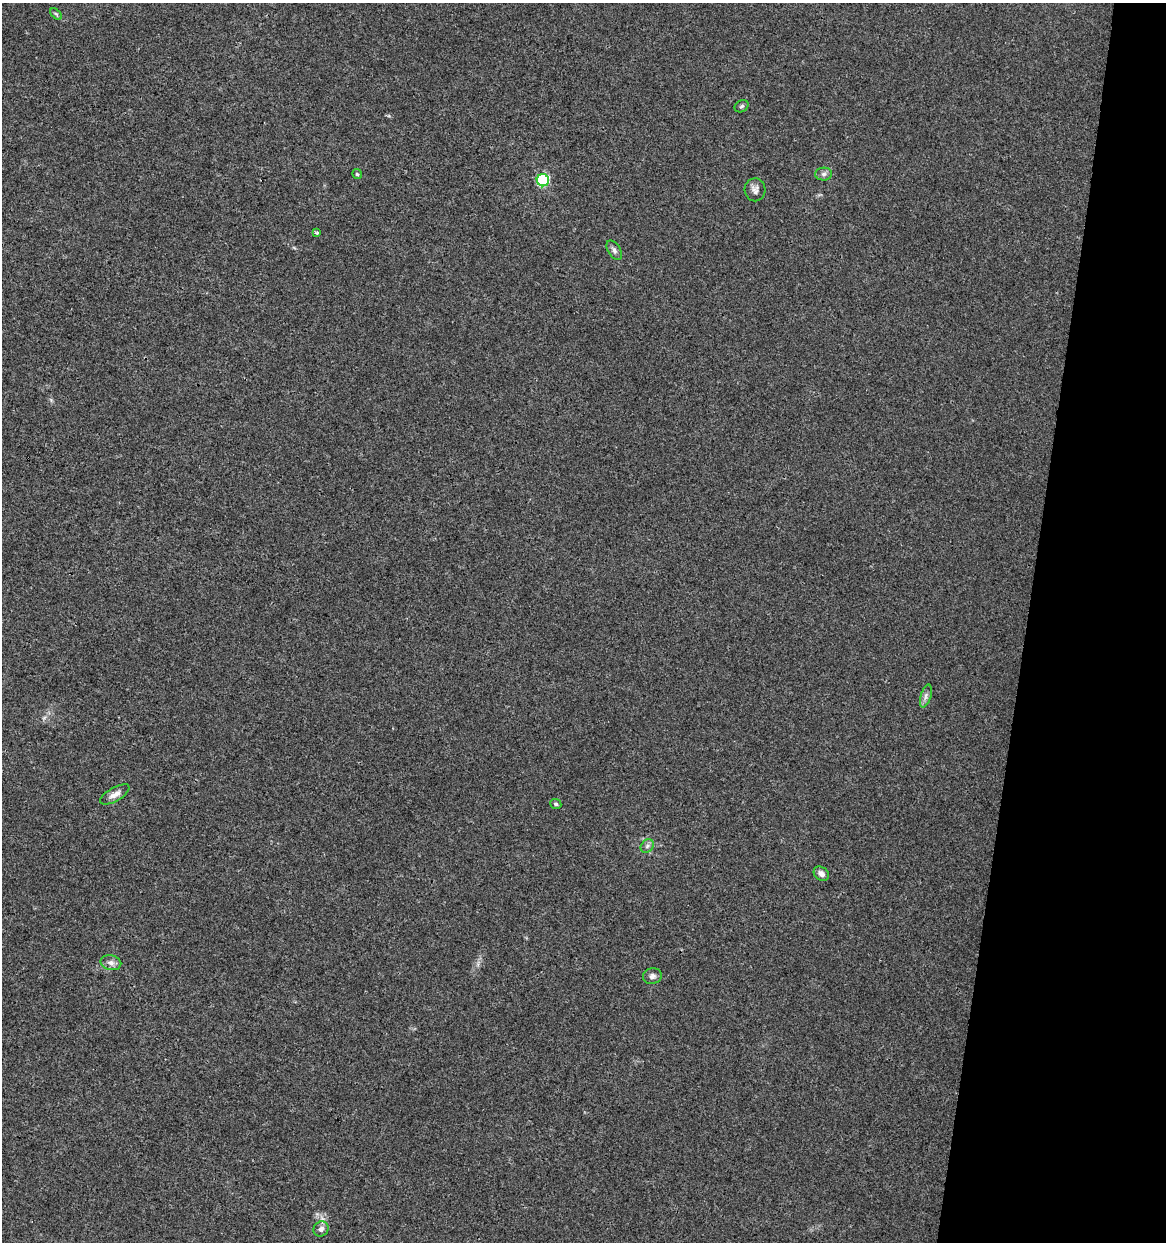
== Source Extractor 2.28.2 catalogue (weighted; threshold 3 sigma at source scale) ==
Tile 8 of 4 x 4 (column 4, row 2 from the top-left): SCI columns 3713-4876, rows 2484-3723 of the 5159 x 4962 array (HDU 1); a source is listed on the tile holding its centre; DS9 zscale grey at full resolution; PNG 1168 x 1244 px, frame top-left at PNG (2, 3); each listed source drawn as its Kron ellipse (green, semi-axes under 4 px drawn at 4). Shown black and unused: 12% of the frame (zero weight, under 3 of 4 exposures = <1% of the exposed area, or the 3 px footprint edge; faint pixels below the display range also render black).
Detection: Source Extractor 2.28.2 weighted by HDU 2 'WHT'; one run over the whole footprint, this tile lists its part. Background 0.00577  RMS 0.0027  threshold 0.0121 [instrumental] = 3 sigma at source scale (4.5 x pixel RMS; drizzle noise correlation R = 1.50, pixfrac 1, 0.0396/0.0396 arcsec/px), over >= 5 px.
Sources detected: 16; all 16 listed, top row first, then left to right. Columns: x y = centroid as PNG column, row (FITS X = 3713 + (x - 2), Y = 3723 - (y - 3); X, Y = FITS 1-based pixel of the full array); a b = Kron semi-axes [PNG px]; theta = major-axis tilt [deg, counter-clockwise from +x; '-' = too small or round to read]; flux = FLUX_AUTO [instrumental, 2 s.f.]
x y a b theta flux
56 14 7 4 -44 0.4
742 106 7 5 31 0.55
357 174 5 4 - 0.4
824 174 8 6 2 0.85
543 180 6 6 - 28
755 190 11 10 - 1.4
317 233 4 4 - 0.47
614 250 11 6 -59 0.9
926 696 12 5 74 0.99
115 794 16 7 29 1.8
556 804 5 5 - 0.52
647 846 7 6 - 0.74
821 874 8 6 -38 1.1
111 963 10 7 -12 1.3
652 976 9 8 - 1.1
321 1229 8 7 - 1.1